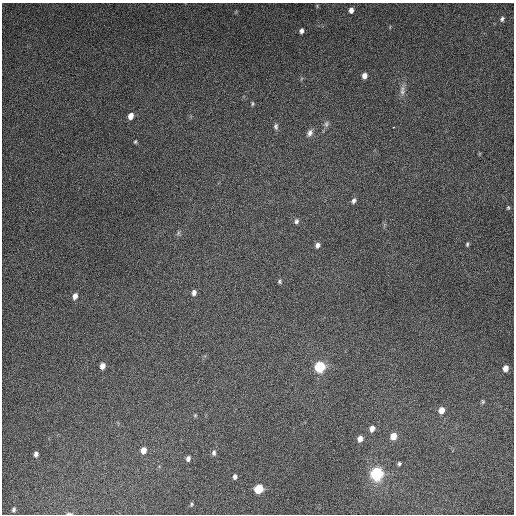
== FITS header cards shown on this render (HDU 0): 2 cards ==
NAXIS1  =                  512
NAXIS2  =                  512

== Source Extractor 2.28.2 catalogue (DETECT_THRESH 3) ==
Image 512 x 512 px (HDU 0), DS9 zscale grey, 1 PNG px = 1 image px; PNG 516 x 516 px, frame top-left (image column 1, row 512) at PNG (2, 3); no overlay
Background 5190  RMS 320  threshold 956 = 3 sigma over >= 5 px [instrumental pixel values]
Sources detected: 41; all 41 listed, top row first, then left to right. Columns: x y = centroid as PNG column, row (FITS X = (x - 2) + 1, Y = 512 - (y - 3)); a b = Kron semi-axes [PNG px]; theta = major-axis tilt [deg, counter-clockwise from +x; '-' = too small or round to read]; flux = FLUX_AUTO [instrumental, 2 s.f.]
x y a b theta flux
351 10 6 5 - 9.4e+04
502 19 5 4 - 4.4e+04
301 31 6 5 - 7.0e+04
364 76 6 5 - 1.2e+05
402 92 10 7 82 9.4e+04
252 104 7 3 89 2.8e+04
131 116 6 5 - 1.5e+05
326 124 9 7 79 6.5e+04
276 126 8 5 88 5.5e+04
393 127 3 2 - 1.9e+04
310 133 10 7 71 9.3e+04
135 142 4 3 - 2.6e+04
354 201 7 6 - 6.7e+04
508 208 5 4 - 2.8e+04
296 221 7 5 73 5.4e+04
178 233 7 4 54 3.9e+04
467 244 6 4 -83 3.2e+04
318 245 6 5 - 8.0e+04
279 281 5 5 - 3.4e+04
194 293 6 5 - 8.8e+04
75 296 7 5 70 1.1e+05
102 366 6 5 - 1.4e+05
320 367 8 7 - 1.0e+06
505 368 6 5 - 1.5e+05
483 402 6 5 - 3.0e+04
441 410 6 6 - 1.8e+05
195 415 5 5 - 2.6e+04
372 429 7 5 71 1.2e+05
393 436 7 6 - 2.3e+05
360 439 7 5 70 1.2e+05
143 450 7 5 77 1.7e+05
214 453 8 5 87 6.1e+04
36 454 6 5 - 6.9e+04
188 458 6 5 - 6.9e+04
399 464 4 4 - 3.7e+04
377 474 10 9 - 1.6e+06
235 477 6 5 - 5.9e+04
258 489 7 6 - 6.7e+05
191 504 6 4 61 2.9e+04
14 509 4 3 - 3.8e+04
69 514 8 3 0 4.4e+04
At the frame edge (FLAGS 8, measured only in part): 1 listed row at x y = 69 514